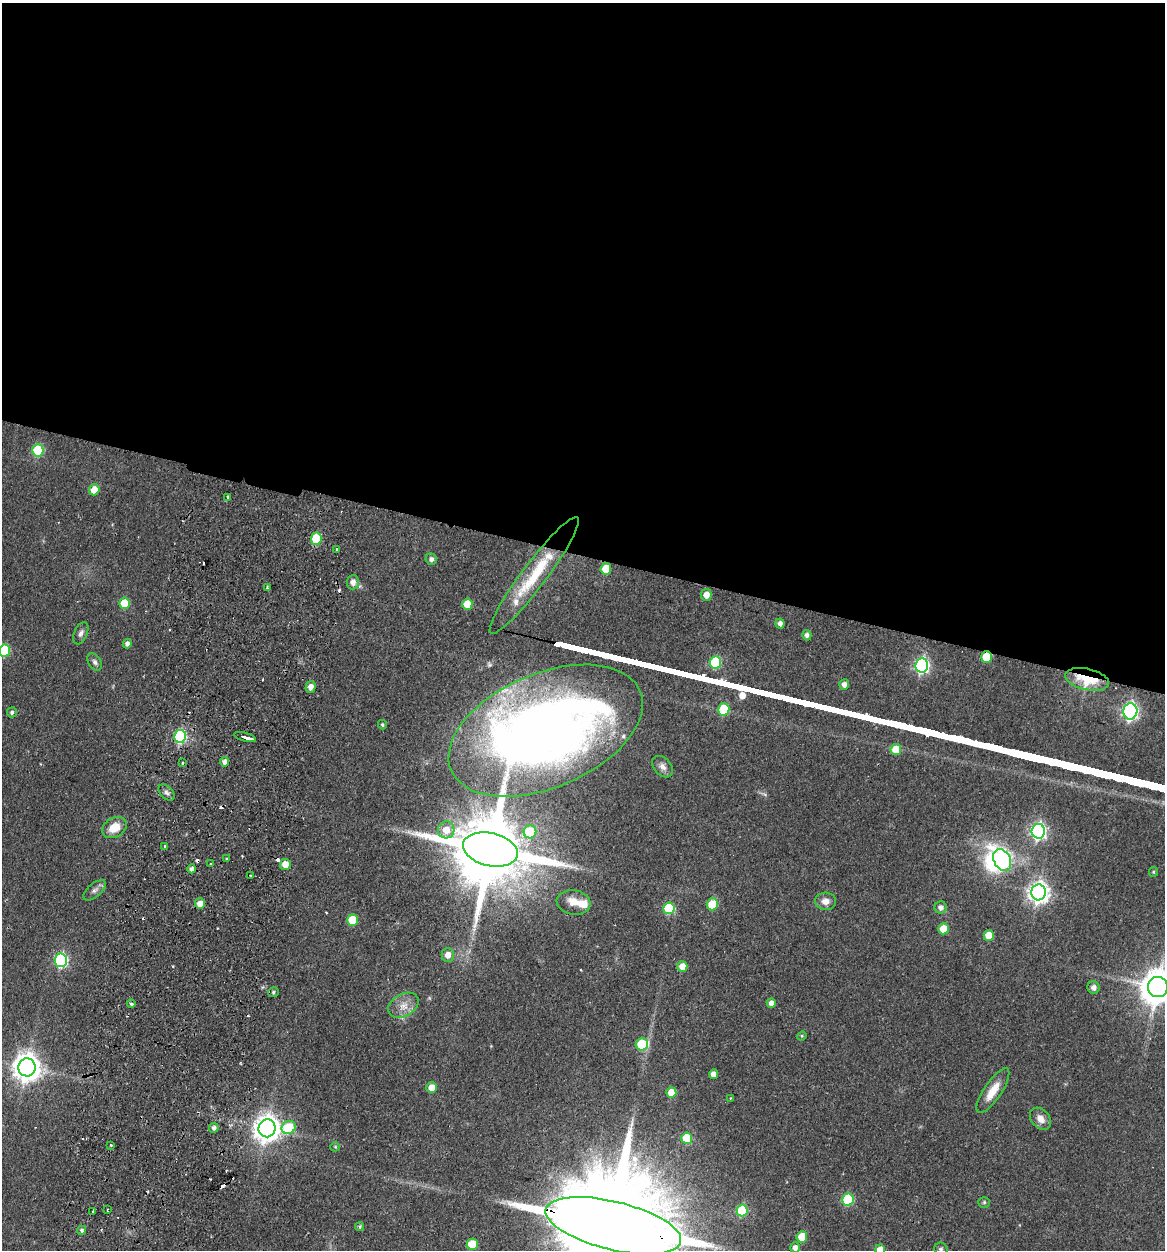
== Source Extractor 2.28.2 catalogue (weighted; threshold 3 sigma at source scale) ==
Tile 3 of 4 x 4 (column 3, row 1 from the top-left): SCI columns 2623-3785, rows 3761-5008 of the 5126 x 5023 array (HDU 1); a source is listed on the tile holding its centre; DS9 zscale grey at full resolution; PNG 1167 x 1252 px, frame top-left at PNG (2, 3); each listed source drawn as its Kron ellipse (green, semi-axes under 4 px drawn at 4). Shown black and unused: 44% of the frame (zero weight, under 2 of 3 exposures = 3% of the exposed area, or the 3 px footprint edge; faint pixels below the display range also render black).
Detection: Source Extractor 2.28.2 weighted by HDU 2 'WHT'; one run over the whole footprint, this tile lists its part. Background 0.177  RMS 0.0078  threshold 0.0351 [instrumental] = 3 sigma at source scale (4.5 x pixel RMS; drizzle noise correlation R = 1.50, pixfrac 1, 0.05/0.05 arcsec/px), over >= 5 px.
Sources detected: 114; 2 inside a brighter object's white glare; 10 cosmic-ray / hot-pixel residue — neither listed nor drawn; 4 inside a brighter listed object's ellipse — not listed separately; the other 98 listed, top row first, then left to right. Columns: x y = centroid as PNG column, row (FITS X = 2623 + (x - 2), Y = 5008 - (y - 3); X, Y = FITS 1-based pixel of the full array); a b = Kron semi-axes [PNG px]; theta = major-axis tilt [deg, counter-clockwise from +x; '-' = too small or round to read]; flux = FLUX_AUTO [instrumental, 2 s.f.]
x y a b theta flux
38 450 6 5 - 51
94 490 6 5 - 9.4
228 497 3 3 - 1.2
316 539 6 5 - 36
337 550 4 3 - 4.2
431 559 6 5 - 2.5
606 569 6 5 - 17
534 575 72 12 53 40
353 582 7 6 - 5
267 587 4 3 - 1.5
706 595 6 5 - 7.1
125 603 5 5 - 26
467 604 5 5 - 15
780 623 5 4 - 3
81 633 12 6 67 3.1
807 635 5 4 - 2.4
127 644 5 4 - 3
5 650 6 5 - 43
986 657 5 5 - 23
95 662 9 6 -58 2.5
715 662 6 5 - 63
922 665 7 6 - 170
1087 679 22 10 -13 35
844 685 5 5 - 4.2
310 687 6 5 - 4.8
724 709 6 5 - 36
1130 711 8 7 - 200
12 712 5 5 - 1.9
382 725 5 4 - 1.2
546 731 102 57 23 760
180 736 6 6 - 100
245 737 11 3 -16 22
896 750 5 5 - 17
225 762 5 4 - 3.5
182 763 4 2 - 0.77
663 767 12 8 -48 4.3
166 792 9 6 -45 2.6
114 827 13 9 32 13
446 830 8 8 - 8.5
1038 831 7 6 - 230
530 832 6 6 - 29
165 846 3 3 - 4
490 850 28 16 -13 11000
226 859 3 3 - 2.5
1002 860 12 8 -64 190
210 863 3 2 - 1
285 864 5 5 - 7.7
192 869 4 4 - 3.3
1153 872 5 4 - 0.95
251 875 3 2 - 0.97
95 890 14 6 40 3.7
1039 892 8 7 - 480
826 901 10 8 -3 5.9
574 902 17 12 -9 9.3
200 904 5 5 - 6.8
712 904 6 5 - 25
941 907 6 6 - 3.6
669 908 6 5 - 47
353 920 6 5 - 29
944 929 5 5 - 17
989 936 5 5 - 14
448 955 7 6 - 6.5
61 960 6 6 - 130
682 966 5 5 - 9.1
1093 987 6 6 - 3
1158 987 10 10 - 1800
273 992 5 4 - 1.3
771 1003 5 4 - 3.9
131 1004 4 3 - 1.3
403 1005 16 11 29 8.8
802 1036 5 4 - 0.9
642 1044 6 6 - 42
27 1067 9 8 - 1000
714 1074 5 4 - 5.5
432 1088 5 5 - 12
993 1091 26 8 56 13
671 1092 5 5 - 13
730 1098 3 2 - 0.92
1040 1119 12 9 -49 6.3
214 1128 5 4 - 2.5
267 1128 9 8 - 870
289 1128 7 6 - 40
687 1138 5 5 - 29
111 1145 3 3 - 1.6
335 1147 5 4 - 0.88
848 1199 6 5 - 54
984 1202 5 5 - 1.2
108 1209 3 2 - 0.85
742 1210 6 5 - 45
92 1212 3 2 - 1
613 1226 69 24 -14 39000
360 1227 4 4 - 1.2
81 1230 4 4 - 1.9
802 1237 6 5 - 16
472 1244 6 5 - 21
795 1248 5 5 - 4.2
941 1249 7 6 - 1.9
880 1250 5 5 - 8.2
Overlapping masked pixels (flux is a lower limit): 4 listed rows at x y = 986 657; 1087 679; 546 731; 613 1226
Isophote crosses this tile's border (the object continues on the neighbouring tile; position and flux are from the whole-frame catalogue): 4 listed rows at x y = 5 650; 1158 987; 613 1226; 880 1250